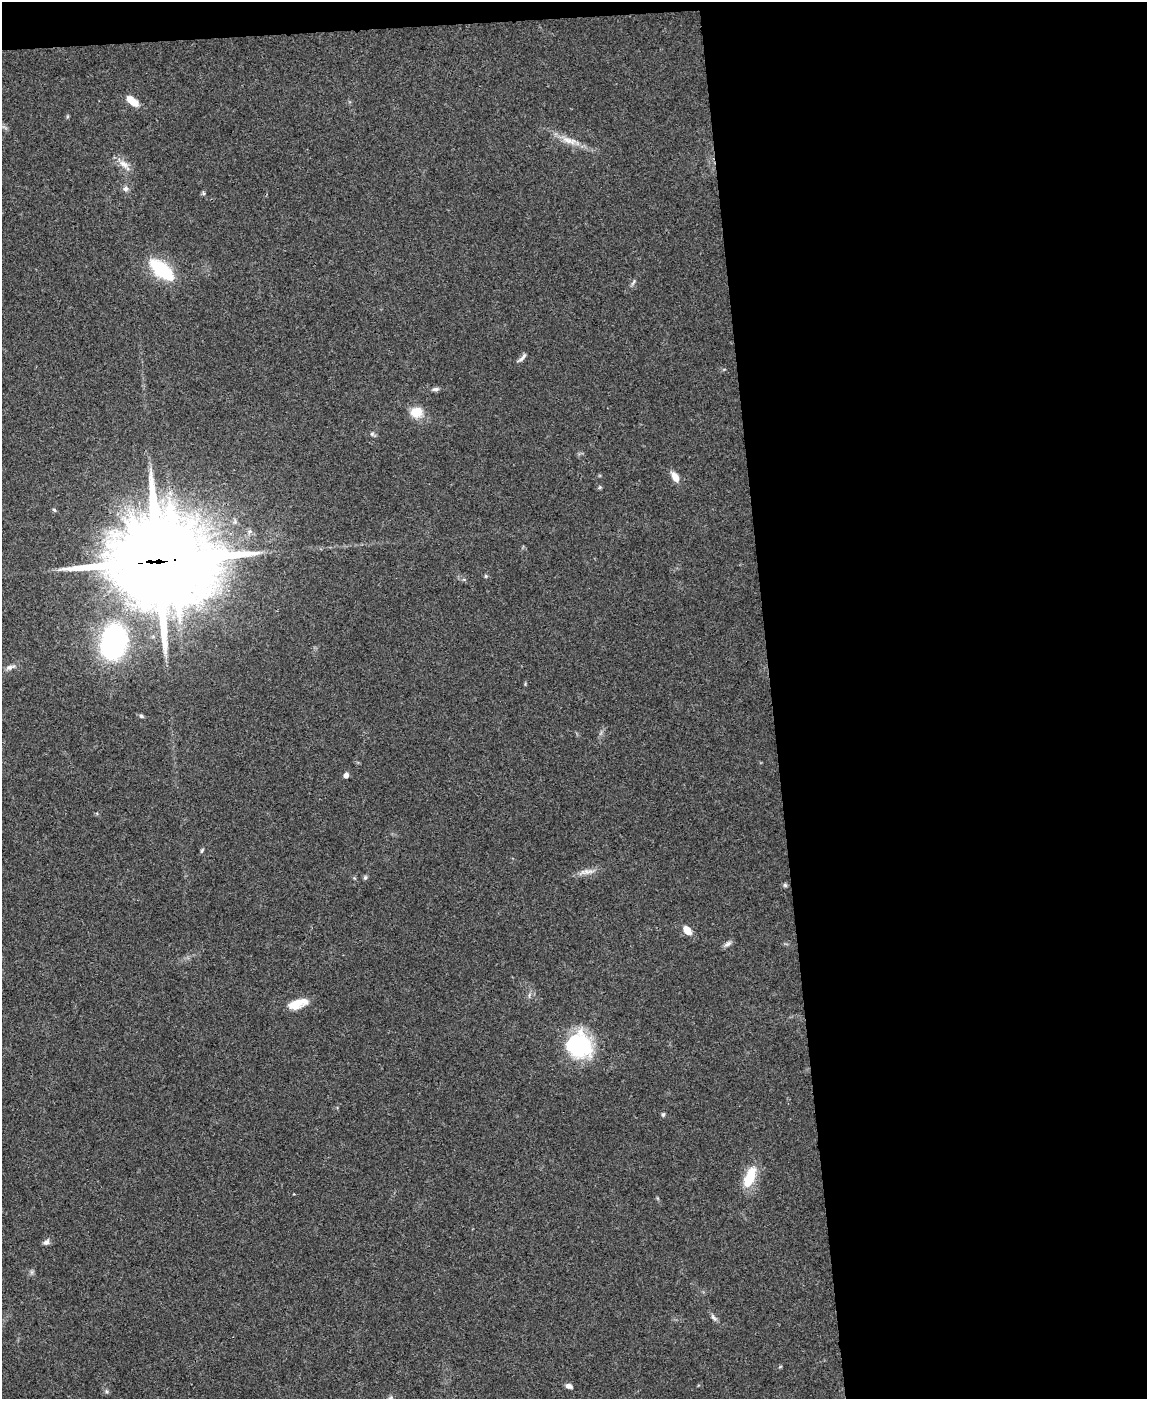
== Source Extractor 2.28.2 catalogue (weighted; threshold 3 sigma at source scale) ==
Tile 4 of 4 x 3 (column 4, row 1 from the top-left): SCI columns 3438-4582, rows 3033-4429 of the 4582 x 4561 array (HDU 1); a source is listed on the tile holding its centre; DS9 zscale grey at full resolution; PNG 1149 x 1401 px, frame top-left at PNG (2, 2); no overlay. Shown black and unused: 34% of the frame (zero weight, under 3 of 4 exposures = <1% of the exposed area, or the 3 px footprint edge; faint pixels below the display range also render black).
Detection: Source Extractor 2.28.2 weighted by HDU 2 'WHT'; one run over the whole footprint, this tile lists its part. Background 0.0661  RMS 0.0051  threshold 0.0232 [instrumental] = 3 sigma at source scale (4.5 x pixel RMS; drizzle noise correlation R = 1.50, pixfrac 1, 0.05/0.05 arcsec/px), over >= 5 px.
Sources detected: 38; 2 inside a brighter listed object's ellipse — not listed separately; the other 36 listed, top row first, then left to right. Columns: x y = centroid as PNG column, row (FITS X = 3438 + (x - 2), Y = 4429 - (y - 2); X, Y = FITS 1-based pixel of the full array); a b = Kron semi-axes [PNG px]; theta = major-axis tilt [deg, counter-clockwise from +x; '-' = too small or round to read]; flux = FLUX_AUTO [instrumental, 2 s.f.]
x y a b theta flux
133 101 15 7 -39 7.1
569 140 26 8 -20 6.7
124 164 15 8 -40 4.4
125 189 7 7 - 1.7
203 193 5 3 - 0.72
161 270 25 10 -40 39
633 282 12 3 62 1
522 357 16 4 46 1.7
435 389 10 5 6 1.4
416 412 14 12 11 8.4
372 434 6 5 - 0.93
675 477 15 8 -59 4.1
600 487 6 4 71 0.61
158 562 38 32 -5 6600
486 576 6 4 90 0.61
113 641 33 24 80 97
10 667 10 7 26 1.8
141 716 6 5 - 0.94
346 775 4 4 - 2.7
202 850 7 3 63 0.7
588 871 18 7 4 3.7
365 877 6 5 - 0.9
785 885 5 5 - 0.88
687 930 10 6 -49 5.9
728 944 12 5 34 1.8
296 1004 22 11 21 8.6
578 1046 31 28 9 39
663 1114 5 5 - 0.89
750 1177 25 11 67 15
46 1242 8 6 31 1.8
32 1272 7 4 71 0.95
714 1317 13 5 -49 1.6
780 1367 5 3 - 0.47
569 1386 8 6 -21 1.8
106 1391 6 4 -71 0.77
390 1398 7 4 19 0.83
Overlapping masked pixels (flux is a lower limit): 1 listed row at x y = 158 562